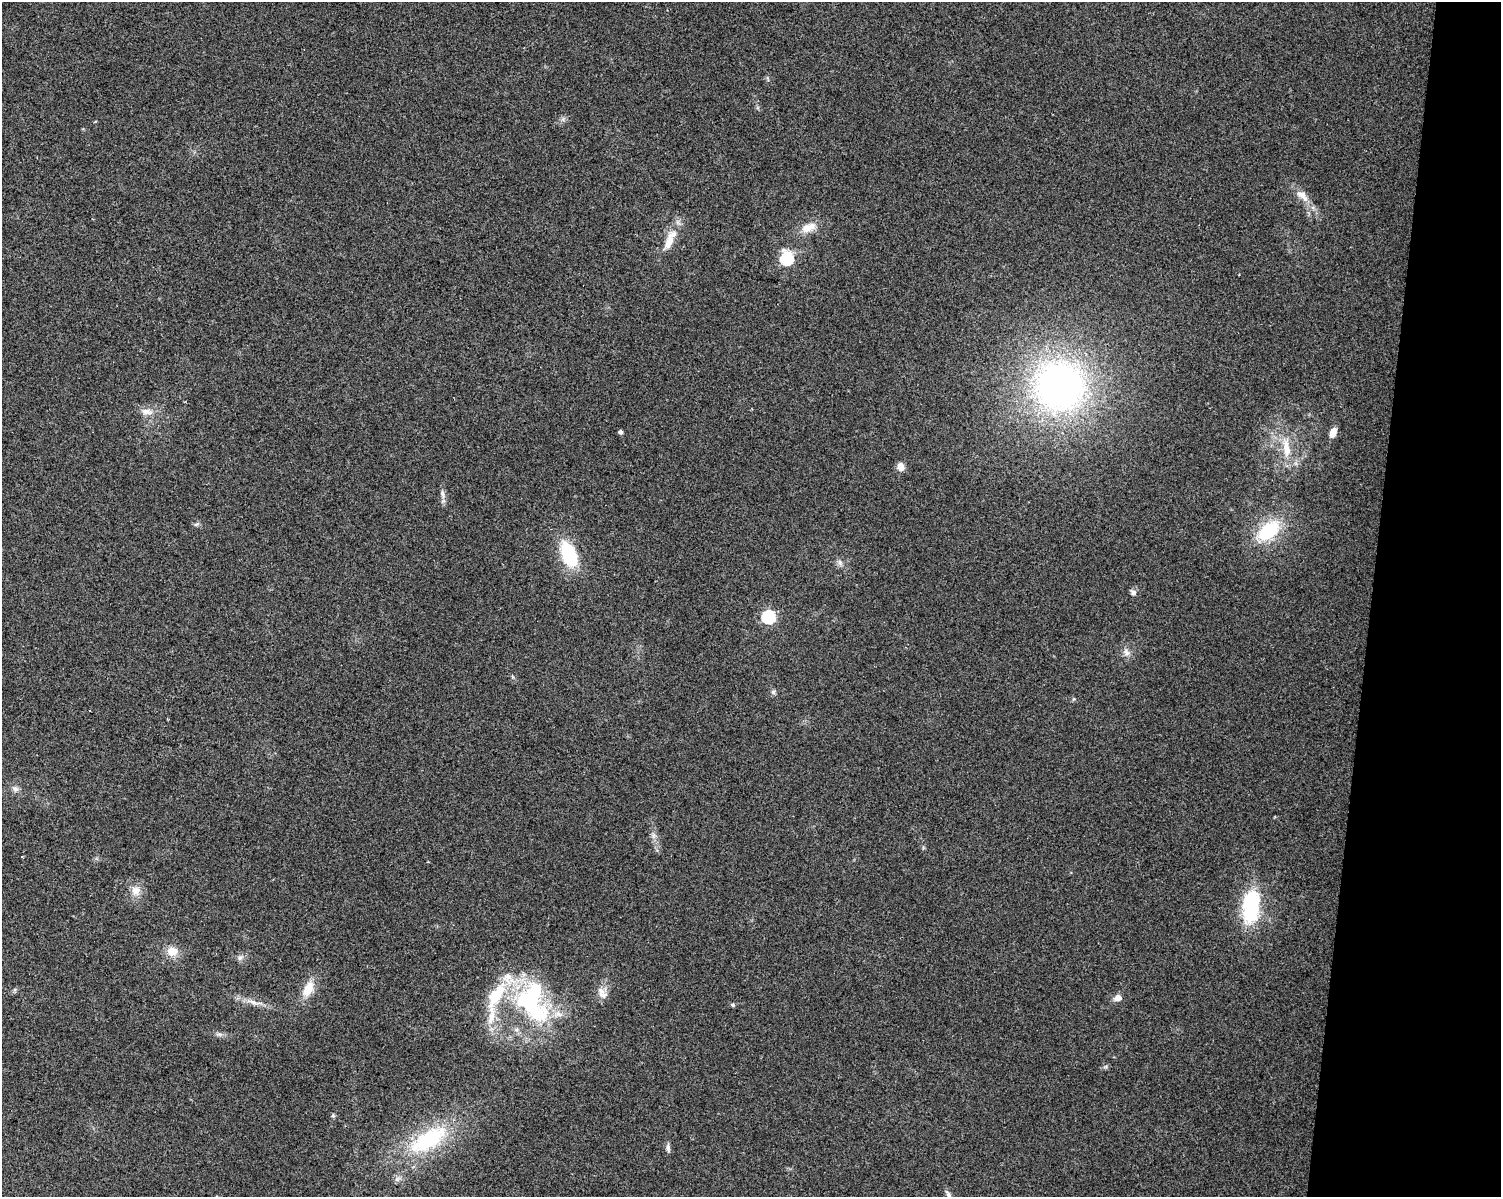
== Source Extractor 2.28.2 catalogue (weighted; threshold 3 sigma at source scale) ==
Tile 6 of 3 x 4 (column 3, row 2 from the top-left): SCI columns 3281-4779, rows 2393-3587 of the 5002 x 4788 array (HDU 1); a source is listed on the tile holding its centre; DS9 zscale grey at full resolution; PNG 1503 x 1199 px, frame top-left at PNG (2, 2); no overlay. Shown black and unused: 9% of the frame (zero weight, under 2 of 3 exposures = <1% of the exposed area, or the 3 px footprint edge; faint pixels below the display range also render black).
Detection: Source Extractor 2.28.2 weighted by HDU 2 'WHT'; one run over the whole footprint, this tile lists its part. Background 0.0647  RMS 0.0074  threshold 0.0335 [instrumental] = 3 sigma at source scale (4.5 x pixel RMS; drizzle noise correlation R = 1.50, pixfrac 1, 0.0396/0.0396 arcsec/px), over >= 5 px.
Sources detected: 42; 1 inside a brighter object's white glare — not listed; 2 inside a brighter listed object's ellipse — not listed separately; the other 39 listed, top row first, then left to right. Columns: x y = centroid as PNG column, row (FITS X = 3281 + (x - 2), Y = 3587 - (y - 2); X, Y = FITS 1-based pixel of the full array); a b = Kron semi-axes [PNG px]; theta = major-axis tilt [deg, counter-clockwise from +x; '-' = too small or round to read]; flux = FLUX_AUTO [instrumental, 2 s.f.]
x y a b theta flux
1302 195 22 10 -42 8.6
808 228 22 11 22 10
669 241 26 10 72 12
787 259 6 6 - 96
1060 386 51 50 - 300
146 412 17 8 -11 6
620 432 4 4 - 2.1
1333 433 10 6 65 6.4
1286 448 28 10 -82 15
901 467 7 6 - 8.2
442 494 13 5 -72 3.1
196 524 8 5 19 1.5
1269 530 28 17 40 41
569 554 23 12 -67 51
840 563 9 6 -64 2.5
1133 592 9 6 -42 2.2
769 617 6 6 - 110
1126 652 11 7 -59 3.7
773 692 6 6 - 1.6
90 710 2 2 - 0.78
15 789 11 6 -31 2.7
653 835 8 4 -90 2.2
428 862 3 3 - 0.72
136 891 14 12 -80 7.3
1250 910 47 22 87 47
172 951 15 13 4 8.7
240 957 9 6 48 2.4
308 989 23 12 64 13
602 993 18 10 -55 6.4
1118 998 10 7 15 4.6
532 1001 56 36 -72 110
253 1002 18 6 -14 5.9
733 1005 6 5 - 1.2
491 1016 40 9 84 16
219 1034 8 5 -10 2
333 1115 6 5 - 1.1
428 1139 49 20 32 66
668 1148 11 5 -86 2.3
949 1195 11 6 -70 2.8
Isophote crosses this tile's border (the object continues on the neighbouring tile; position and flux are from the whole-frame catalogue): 1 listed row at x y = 949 1195